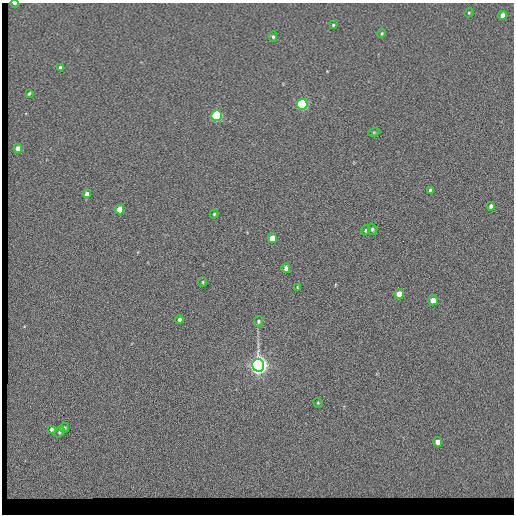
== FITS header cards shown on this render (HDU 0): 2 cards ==
NAXIS1  =                  512 / length of data axis 1
NAXIS2  =                  512 / length of data axis 2

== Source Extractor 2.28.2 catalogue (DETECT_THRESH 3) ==
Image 512 x 512 px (HDU 0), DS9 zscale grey, 1 PNG px = 1 image px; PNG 516 x 516 px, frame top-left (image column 1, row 512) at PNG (2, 3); each listed source drawn as its Kron ellipse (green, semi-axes under 4 px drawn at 4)
Background 90.8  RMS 18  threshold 55.1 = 3 sigma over >= 5 px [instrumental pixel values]
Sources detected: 33; all 33 listed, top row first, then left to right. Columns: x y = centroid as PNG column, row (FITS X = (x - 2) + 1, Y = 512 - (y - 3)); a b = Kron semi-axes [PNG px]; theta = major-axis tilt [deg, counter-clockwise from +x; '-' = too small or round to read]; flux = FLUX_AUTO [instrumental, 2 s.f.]
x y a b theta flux
15 3 4 2 - 2500
469 13 5 4 - 1300
503 15 4 4 - 8600
333 25 3 3 - 1400
382 33 4 3 - 1300
273 37 5 4 - 2000
60 67 4 3 - 3200
29 93 3 2 - 1700
302 104 5 5 - 160000
217 116 5 5 - 130000
374 132 5 3 - 1100
18 148 4 4 - 8700
430 190 4 3 - 2000
87 194 4 4 - 4700
491 206 4 4 - 3200
120 209 5 4 - 17000
214 214 4 4 - 1200
372 229 5 4 - 1900
366 230 5 4 - 1900
272 238 5 4 - 13000
286 268 5 4 - 4200
203 282 4 3 - 1100
297 287 4 2 - 820
399 294 5 4 - 16000
433 300 5 5 - 11000
179 320 4 3 - 3100
258 321 5 4 - 2000
258 365 6 6 - 840000
318 403 5 4 - 1100
64 427 4 4 - 1500
51 429 4 3 - 2400
60 432 6 4 55 2000
438 442 5 4 - 8000
At the frame edge (FLAGS 8, measured only in part): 1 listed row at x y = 15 3